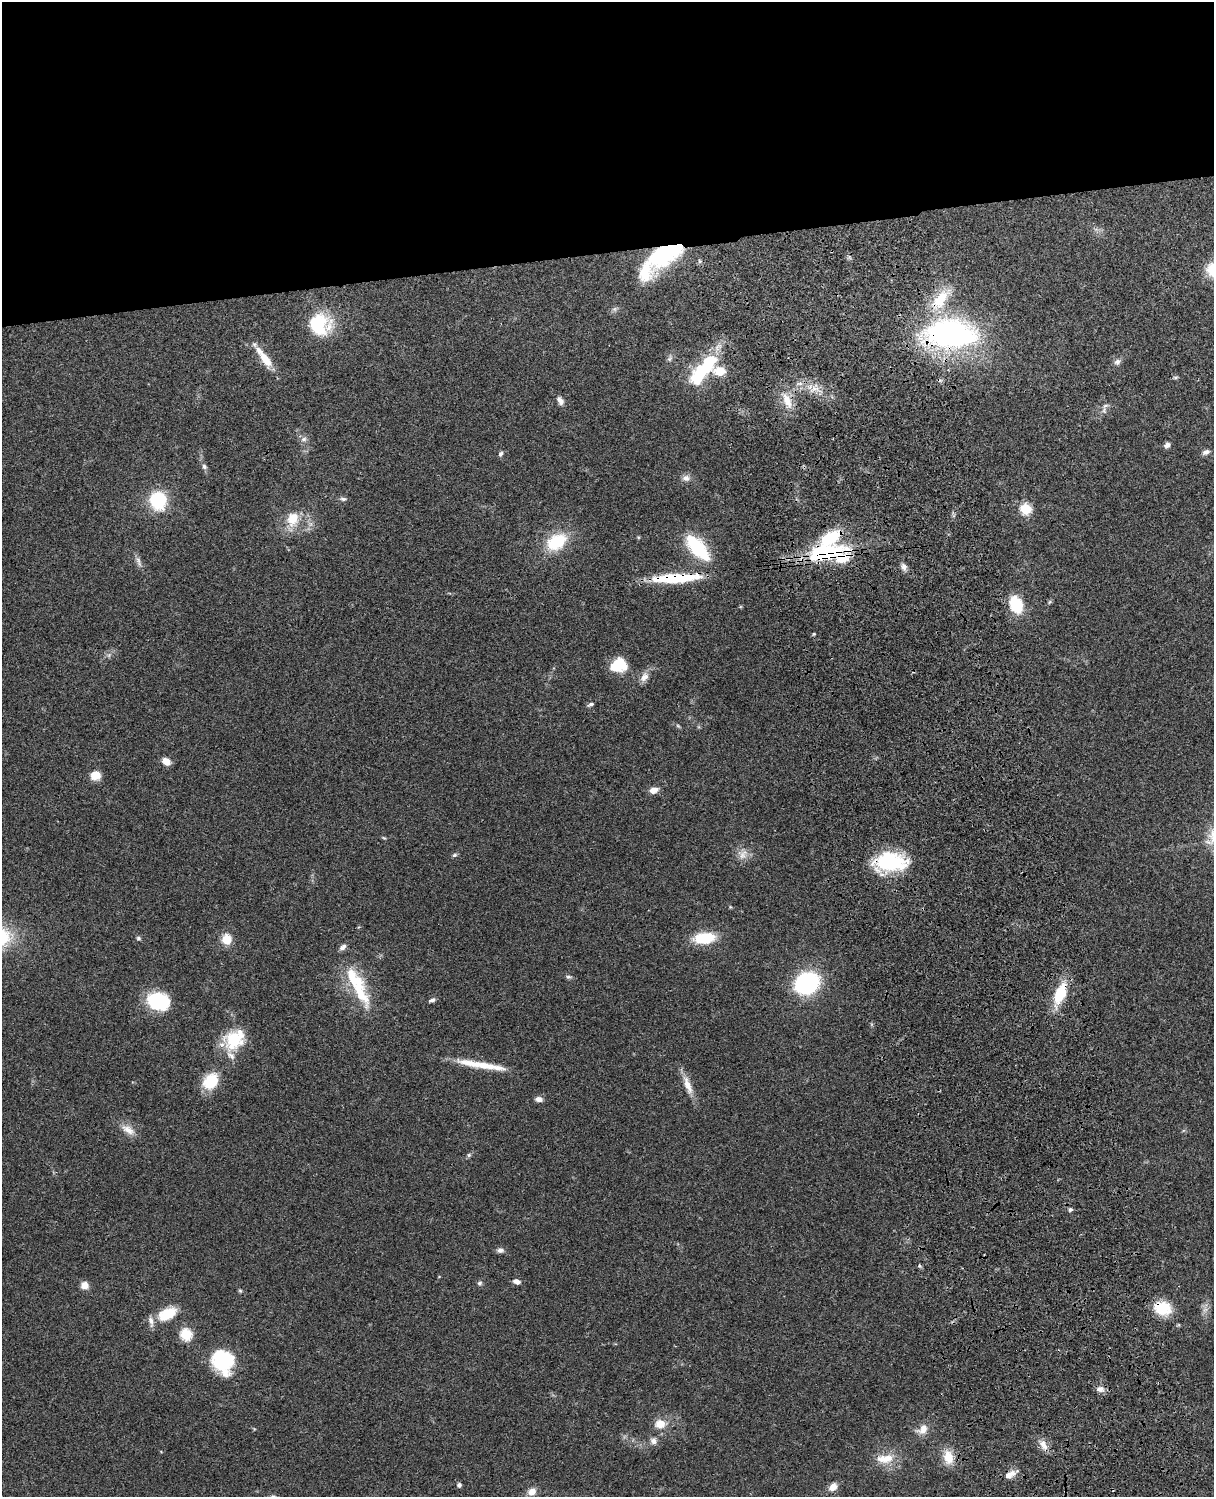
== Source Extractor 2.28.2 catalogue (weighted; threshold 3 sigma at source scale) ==
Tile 2 of 4 x 3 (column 2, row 1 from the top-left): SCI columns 1331-2542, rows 3155-4649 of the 5088 x 4926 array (HDU 1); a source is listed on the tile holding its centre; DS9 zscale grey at full resolution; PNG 1216 x 1499 px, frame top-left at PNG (2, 2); no overlay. Shown black and unused: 17% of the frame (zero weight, under 3 of 4 exposures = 6% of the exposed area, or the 3 px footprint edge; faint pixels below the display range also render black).
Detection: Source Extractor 2.28.2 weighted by HDU 2 'WHT'; one run over the whole footprint, this tile lists its part. Background 0.0793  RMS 0.0058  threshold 0.0261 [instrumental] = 3 sigma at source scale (4.5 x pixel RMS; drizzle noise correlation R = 1.50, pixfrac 1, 0.05/0.05 arcsec/px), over >= 5 px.
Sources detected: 92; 1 inside a brighter object's white glare — not listed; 12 inside a brighter listed object's ellipse — not listed separately; the other 79 listed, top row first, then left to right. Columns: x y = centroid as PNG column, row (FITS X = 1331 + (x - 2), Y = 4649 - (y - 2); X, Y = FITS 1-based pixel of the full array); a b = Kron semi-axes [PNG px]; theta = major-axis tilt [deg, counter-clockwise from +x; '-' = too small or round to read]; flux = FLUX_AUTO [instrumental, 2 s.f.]
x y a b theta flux
670 249 31 14 10 37
645 271 48 24 56 25
941 299 35 15 50 23
318 324 24 20 -87 32
950 334 57 30 0 150
670 358 10 6 63 1.7
265 359 26 10 -56 11
1117 362 9 7 22 2.2
705 366 36 16 45 32
815 388 13 6 -11 4.8
560 400 11 7 -61 2.9
787 401 21 10 -65 9.2
1104 410 11 7 -77 2.2
304 439 8 6 16 2
1167 445 7 6 - 2.1
1206 452 10 6 19 2.3
501 454 8 5 51 1.3
204 467 7 6 - 1.6
686 478 11 9 -11 3
343 499 9 5 -7 1.5
158 501 16 14 -80 34
1026 509 6 6 - 42
293 519 21 16 79 13
556 542 21 14 31 27
697 547 37 16 -48 32
825 553 54 19 11 52
138 561 17 6 -69 2.6
904 567 9 7 -63 2.4
675 578 48 9 2 35
1016 605 16 12 -69 22
814 634 5 3 - 0.53
618 665 17 13 13 17
644 677 14 9 48 4.4
591 704 9 4 24 1.4
678 726 7 4 -45 0.87
166 761 10 7 -38 4.6
95 775 11 10 - 6.7
654 790 10 7 13 4.3
384 838 6 3 -18 0.66
454 855 7 4 26 1.1
743 855 15 12 43 5.5
890 862 35 20 2 45
138 938 6 5 - 1.1
704 938 19 10 6 23
227 939 9 9 - 10
568 977 7 5 -2 1.1
358 983 69 17 -66 28
807 983 19 15 30 79
1060 993 20 10 69 23
432 1000 8 5 24 1.5
158 1001 22 17 -14 33
233 1040 26 23 88 24
482 1065 55 8 -9 17
211 1081 17 13 51 21
688 1085 29 8 -70 7.5
539 1099 8 6 -4 2.9
128 1130 21 10 -31 6
469 1155 6 5 - 1.1
1070 1210 5 5 - 1.5
500 1250 8 6 6 2.1
516 1281 9 6 -15 2.4
479 1283 7 6 - 1.4
84 1285 10 9 - 3.8
240 1291 5 4 - 0.77
1163 1308 21 16 -15 16
167 1314 21 12 26 17
186 1334 6 6 - 47
223 1361 25 21 -63 37
1100 1389 11 8 -4 3.1
660 1424 15 13 7 7.6
923 1429 17 12 35 5.8
653 1441 10 8 -67 2.7
1043 1445 17 8 -62 4.8
948 1457 21 13 -78 9.2
885 1459 25 12 6 10
1010 1474 17 7 26 4.6
459 1485 5 5 - 1.4
833 1487 11 8 45 4.5
532 1492 10 8 32 4.6
Overlapping masked pixels (flux is a lower limit): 12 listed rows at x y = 670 249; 645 271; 941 299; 950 334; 787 401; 825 553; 675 578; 890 862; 1060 993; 1163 1308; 1043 1445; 1010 1474